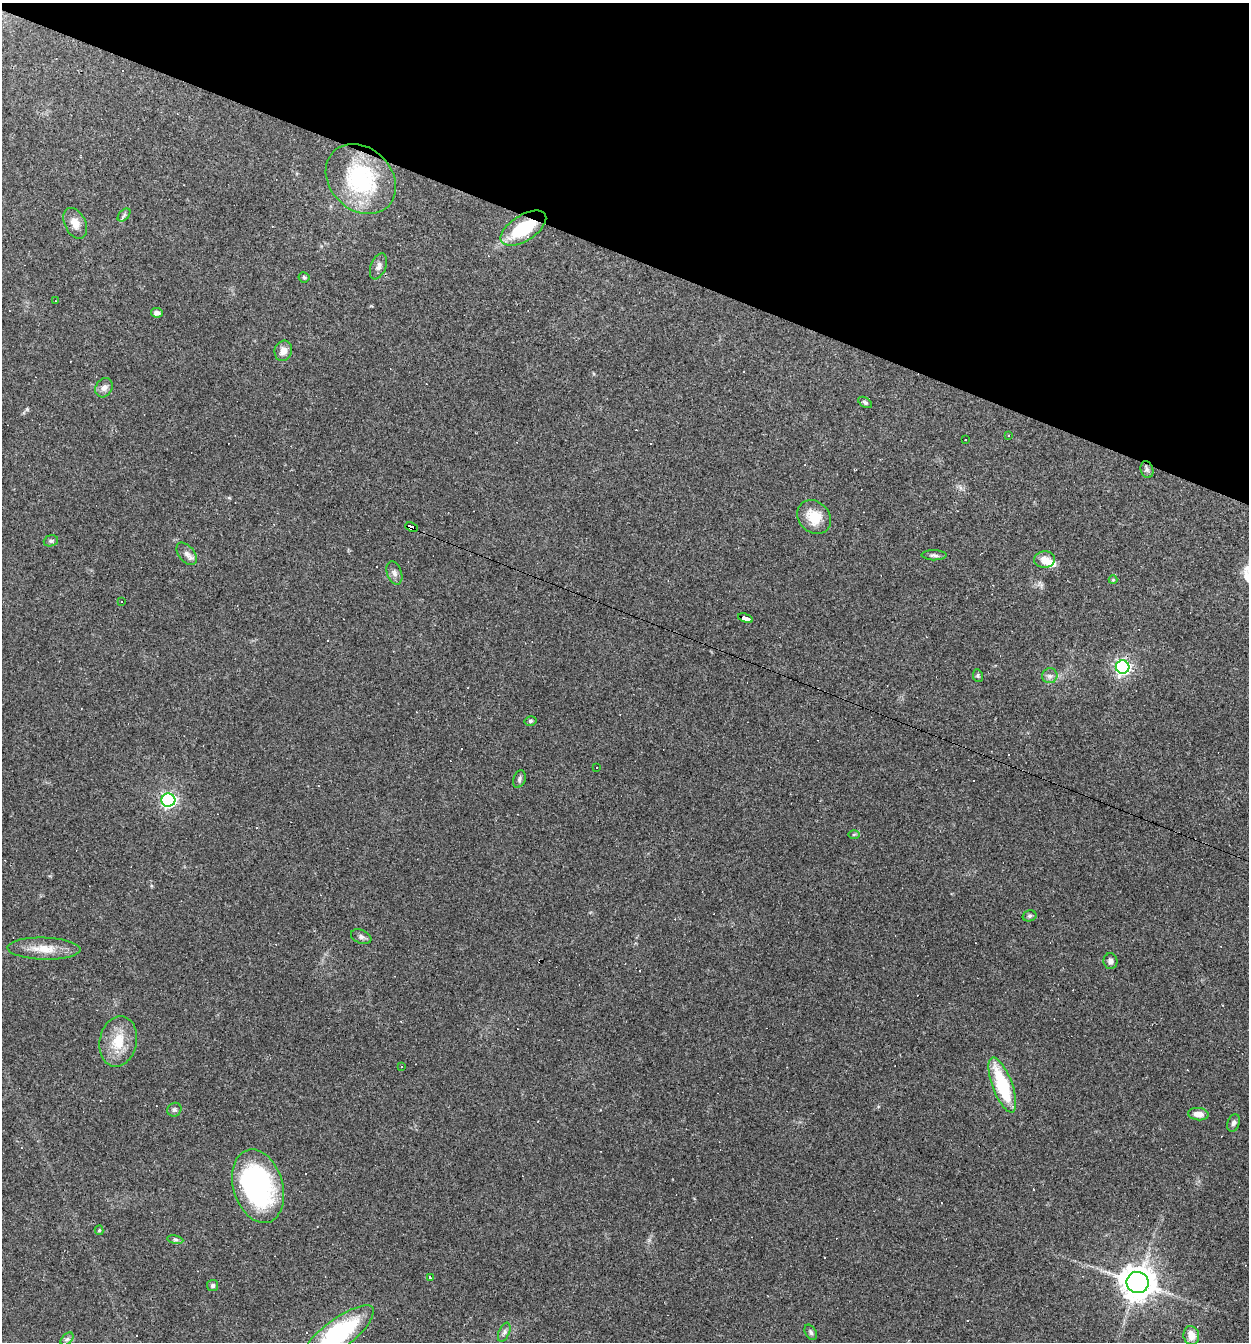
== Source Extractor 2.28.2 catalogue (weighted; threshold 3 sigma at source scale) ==
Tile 2 of 4 x 4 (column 2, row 1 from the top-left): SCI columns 1376-2622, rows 4020-5359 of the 5373 x 5359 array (HDU 1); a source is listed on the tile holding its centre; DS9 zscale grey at full resolution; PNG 1251 x 1344 px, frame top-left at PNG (2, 3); each listed source drawn as its Kron ellipse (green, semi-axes under 4 px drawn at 4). Shown black and unused: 19% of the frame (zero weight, under 3 of 4 exposures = <1% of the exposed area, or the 3 px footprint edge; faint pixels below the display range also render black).
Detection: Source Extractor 2.28.2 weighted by HDU 2 'WHT'; one run over the whole footprint, this tile lists its part. Background 0.0495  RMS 0.0057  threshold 0.0257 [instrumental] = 3 sigma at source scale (4.5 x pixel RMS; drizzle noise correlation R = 1.50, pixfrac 1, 0.05/0.05 arcsec/px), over >= 5 px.
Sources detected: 74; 20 cosmic-ray / hot-pixel residue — neither listed nor drawn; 1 inside a brighter listed object's ellipse — not listed separately; the other 53 listed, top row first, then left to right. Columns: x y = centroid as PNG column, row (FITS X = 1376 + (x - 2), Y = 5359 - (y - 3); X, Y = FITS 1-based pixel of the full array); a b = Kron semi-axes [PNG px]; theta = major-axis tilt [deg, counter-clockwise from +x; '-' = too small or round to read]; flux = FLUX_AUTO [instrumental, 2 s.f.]
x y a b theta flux
361 179 39 31 -45 59
124 215 8 4 46 1.2
75 223 16 10 -64 6
523 228 26 13 33 32
378 266 13 7 68 2.6
304 277 5 5 - 0.79
55 301 3 2 - 0.32
157 313 6 5 - 2.1
283 351 10 8 72 4.8
104 388 10 8 61 2.8
865 402 8 4 -32 1.1
1009 435 3 2 - 0.46
965 440 3 3 - 5.8
1147 470 8 6 -74 1.6
814 517 18 15 -46 12
412 527 6 4 -25 97
51 541 7 5 19 1.2
187 554 13 8 -50 3
934 555 12 5 -1 1.7
1045 559 10 8 3 5.4
394 573 12 7 -70 2.3
1113 580 4 4 - 0.61
122 602 2 2 - 0.4
745 618 8 4 -20 44
1123 667 7 6 - 170
978 676 6 5 - 0.87
1050 676 7 7 - 2.1
530 721 6 5 - 1
596 767 3 3 - 1.5
519 779 9 6 70 1.5
168 800 7 6 - 160
854 834 6 4 1 0.76
1029 916 7 5 15 1.2
361 937 10 6 -21 1.9
44 949 36 11 -2 11
1110 961 8 7 - 1.9
118 1041 25 18 78 15
401 1067 2 2 - 0.44
1002 1085 29 10 -69 38
174 1110 7 6 - 1.5
1198 1114 10 6 -5 4.3
1233 1123 9 6 70 2
258 1186 38 24 -73 110
99 1230 5 4 - 0.75
175 1240 8 4 -9 0.99
430 1277 3 3 - 1.2
1138 1283 11 10 - 1000
213 1285 5 5 - 1.3
504 1332 10 5 66 1.8
811 1332 8 5 -60 1.3
337 1335 44 15 38 76
1191 1335 9 8 - 6
67 1339 8 4 44 1.3
Overlapping masked pixels (flux is a lower limit): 4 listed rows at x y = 523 228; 412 527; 745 618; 1138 1283
Isophote crosses this tile's border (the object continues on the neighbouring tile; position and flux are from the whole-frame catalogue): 1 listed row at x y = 337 1335